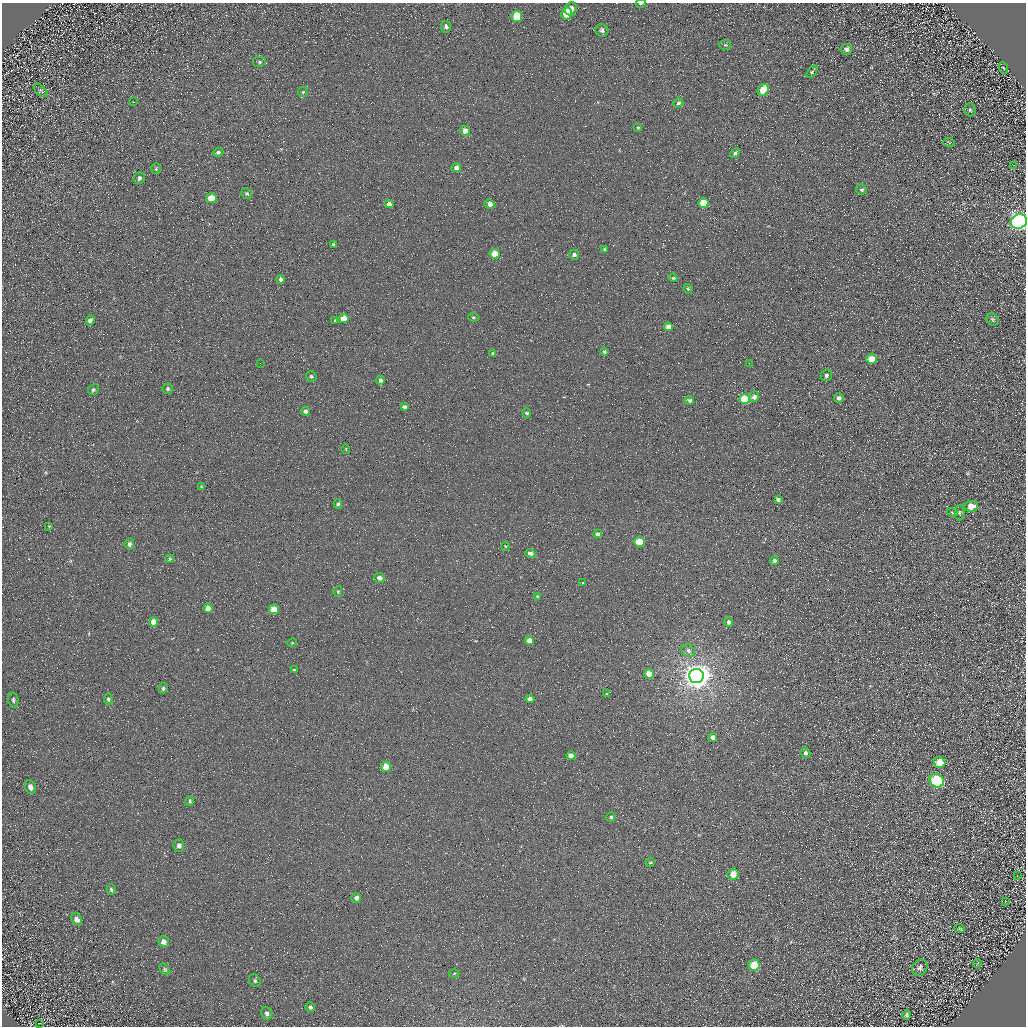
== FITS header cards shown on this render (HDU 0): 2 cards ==
NAXIS1  =                 1024 / Required FITS header
NAXIS2  =                 1024 / Required FITS header

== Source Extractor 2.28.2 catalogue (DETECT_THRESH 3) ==
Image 1024 x 1024 px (HDU 0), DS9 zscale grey, 1 PNG px = 1 image px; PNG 1028 x 1028 px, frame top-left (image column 1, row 1024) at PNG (2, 3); each listed source drawn as its Kron ellipse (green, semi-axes under 4 px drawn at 4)
Background 5.31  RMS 8.8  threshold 26.3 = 3 sigma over >= 5 px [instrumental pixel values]
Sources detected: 126; all 126 listed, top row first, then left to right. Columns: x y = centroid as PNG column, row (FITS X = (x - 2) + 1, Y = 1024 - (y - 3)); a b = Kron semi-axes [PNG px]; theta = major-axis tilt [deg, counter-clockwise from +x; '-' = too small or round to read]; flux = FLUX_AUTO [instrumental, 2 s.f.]
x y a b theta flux
641 3 5 2 - 1100
571 9 6 6 - 3500
567 14 6 5 - 15000
517 16 6 5 - 20000
446 27 6 5 - 2000
602 30 6 6 - 2300
725 45 6 5 - 880
846 49 6 5 - 2200
260 62 7 5 0 1200
1003 68 6 3 -65 690
812 72 7 3 54 990
41 90 8 5 -46 930
763 90 6 5 - 15000
303 92 5 5 - 870
133 102 2 2 - 400
678 103 5 4 - 1200
970 110 6 5 - 1100
638 128 4 3 - 700
465 131 5 5 - 5300
949 142 6 3 -20 650
218 152 5 4 - 1300
735 153 5 4 - 1300
1014 165 2 2 - 380
456 167 5 4 - 2800
156 169 5 4 - 770
139 178 6 5 - 1700
861 189 5 5 - 1300
247 194 6 5 - 1000
211 198 5 5 - 12000
704 203 5 5 - 17000
389 204 4 4 - 4400
490 204 5 4 - 2900
1019 221 8 7 - 360000
333 244 4 3 - 860
605 249 3 2 - 680
495 254 5 5 - 11000
574 255 5 5 - 1900
673 278 4 3 - 1100
281 279 4 3 - 1600
688 289 5 3 - 770
474 317 5 4 - 740
343 319 5 4 - 7800
992 319 7 5 -45 1300
90 320 5 4 - 2200
335 320 4 3 - 620
668 327 4 4 - 3600
604 352 4 4 - 1000
493 353 4 3 - 1500
871 359 5 5 - 12000
260 363 2 2 - 300
749 363 3 3 - 370
826 375 5 5 - 1700
311 376 5 5 - 1200
380 380 4 4 - 1400
168 389 5 5 - 1200
93 390 6 5 - 1100
754 397 5 5 - 3400
839 398 5 4 - 2300
744 399 5 5 - 23000
689 400 4 3 - 1500
404 407 4 4 - 1500
305 411 4 4 - 1600
527 413 4 4 - 1000
346 449 5 3 - 490
201 486 4 4 - 460
778 499 4 3 - 1500
338 504 5 4 - 960
971 506 7 5 5 7800
952 512 5 3 - 620
960 513 7 5 90 940
49 526 3 3 - 420
598 534 4 4 - 2100
639 542 5 5 - 19000
129 544 5 4 - 1800
505 546 4 3 - 520
530 553 5 4 - 2900
170 559 5 4 - 750
774 560 4 4 - 1800
380 578 5 5 - 2700
583 583 4 3 - 540
338 591 5 4 - 840
537 596 4 3 - 550
208 608 5 4 - 5100
274 609 5 5 - 15000
153 622 5 4 - 7300
728 622 5 4 - 1700
529 641 4 4 - 5500
292 643 5 3 - 490
688 651 7 6 - 1900
294 670 4 4 - 800
649 674 5 4 - 11000
696 676 7 7 - 840000
163 688 5 4 - 1300
607 694 4 4 - 580
108 699 5 4 - 1300
530 699 4 4 - 3900
13 700 8 5 -80 1400
713 737 4 4 - 3600
805 753 5 4 - 1500
571 756 4 4 - 4900
939 762 6 5 - 8900
386 767 5 5 - 13000
937 781 8 6 -29 76000
31 787 7 5 -67 2900
190 801 5 4 - 970
611 817 5 4 - 980
179 845 6 5 - 2200
650 862 5 4 - 720
733 874 6 5 - 7900
1017 875 4 2 - 300
111 889 5 4 - 1000
356 898 5 4 - 2300
1005 901 4 2 - 480
77 919 7 5 -55 2800
960 929 5 3 - 470
163 942 6 5 - 3100
977 963 4 2 - 330
754 965 6 5 - 13000
920 968 8 7 - 2100
165 969 6 4 -50 830
454 974 5 3 - 620
255 981 7 5 -60 1200
310 1007 5 4 - 1500
267 1013 6 5 - 1600
907 1015 5 3 - 1100
39 1023 3 2 - 410
At the frame edge (FLAGS 8, measured only in part): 2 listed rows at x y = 641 3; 1019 221